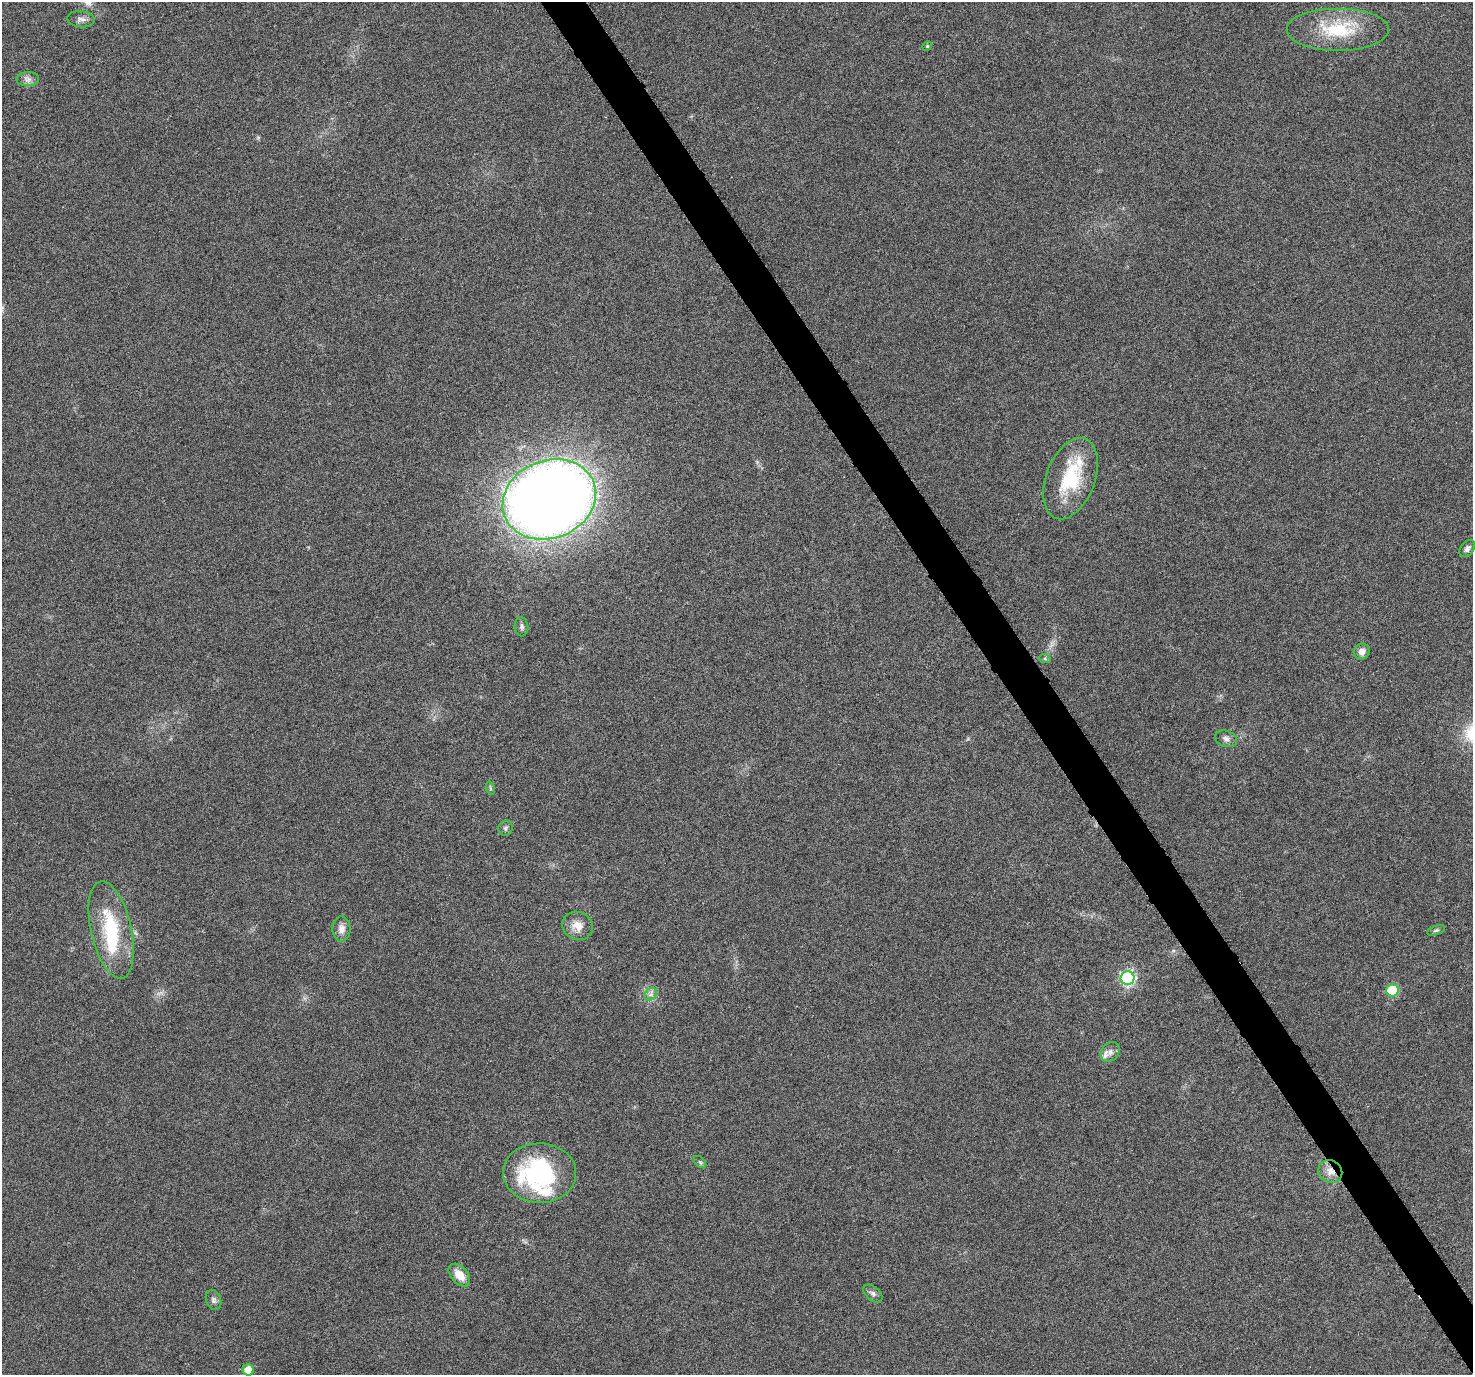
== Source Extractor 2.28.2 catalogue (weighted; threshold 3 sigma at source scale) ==
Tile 6 of 4 x 4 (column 2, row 2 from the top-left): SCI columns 1474-2944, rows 2871-4243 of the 5894 x 5802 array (HDU 1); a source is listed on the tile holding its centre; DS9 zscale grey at full resolution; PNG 1475 x 1377 px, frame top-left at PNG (2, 2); each listed source drawn as its Kron ellipse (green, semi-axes under 4 px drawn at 4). Shown black and unused: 3% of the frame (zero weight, under 3 of 6 exposures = <1% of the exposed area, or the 3 px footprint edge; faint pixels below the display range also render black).
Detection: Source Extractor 2.28.2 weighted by HDU 2 'WHT'; one run over the whole footprint, this tile lists its part. Background 0.0244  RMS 0.0036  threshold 0.0148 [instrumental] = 3 sigma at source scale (4.09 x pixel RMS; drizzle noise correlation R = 1.36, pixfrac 0.8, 0.0396/0.0396 arcsec/px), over >= 5 px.
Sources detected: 32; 1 inside a brighter object's white glare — neither listed nor drawn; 3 inside a brighter listed object's ellipse — not listed separately; the other 28 listed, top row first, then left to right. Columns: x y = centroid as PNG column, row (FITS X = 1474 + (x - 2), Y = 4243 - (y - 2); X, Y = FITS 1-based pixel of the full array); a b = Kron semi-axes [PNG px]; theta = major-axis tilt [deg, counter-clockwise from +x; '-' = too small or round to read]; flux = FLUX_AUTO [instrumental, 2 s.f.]
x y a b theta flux
81 19 13 8 -5 1.6
1338 29 51 21 0 19
927 46 5 4 - 0.35
28 79 11 7 1 1.5
1071 479 42 24 70 22
549 499 48 39 22 660
1467 549 9 6 52 1.3
521 627 9 7 -85 1
1362 651 8 7 - 1.9
1045 659 6 3 -20 0.46
1226 739 11 8 -19 1.5
490 788 7 4 -72 0.51
505 828 7 7 - 0.87
578 926 15 13 -26 3.9
341 929 12 9 -89 2.3
111 930 50 20 -77 23
1436 930 9 4 18 0.66
1128 978 7 7 - 61
1392 990 6 6 - 18
651 994 7 5 46 1
1110 1052 11 8 52 1.7
700 1162 7 4 -45 0.58
1330 1171 12 11 - 3.2
540 1173 36 29 -1 43
459 1275 13 8 -48 4.7
873 1294 11 6 -40 1.2
213 1300 10 7 -69 1.2
248 1370 5 5 - 5.2
Overlapping masked pixels (flux is a lower limit): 1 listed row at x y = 1330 1171